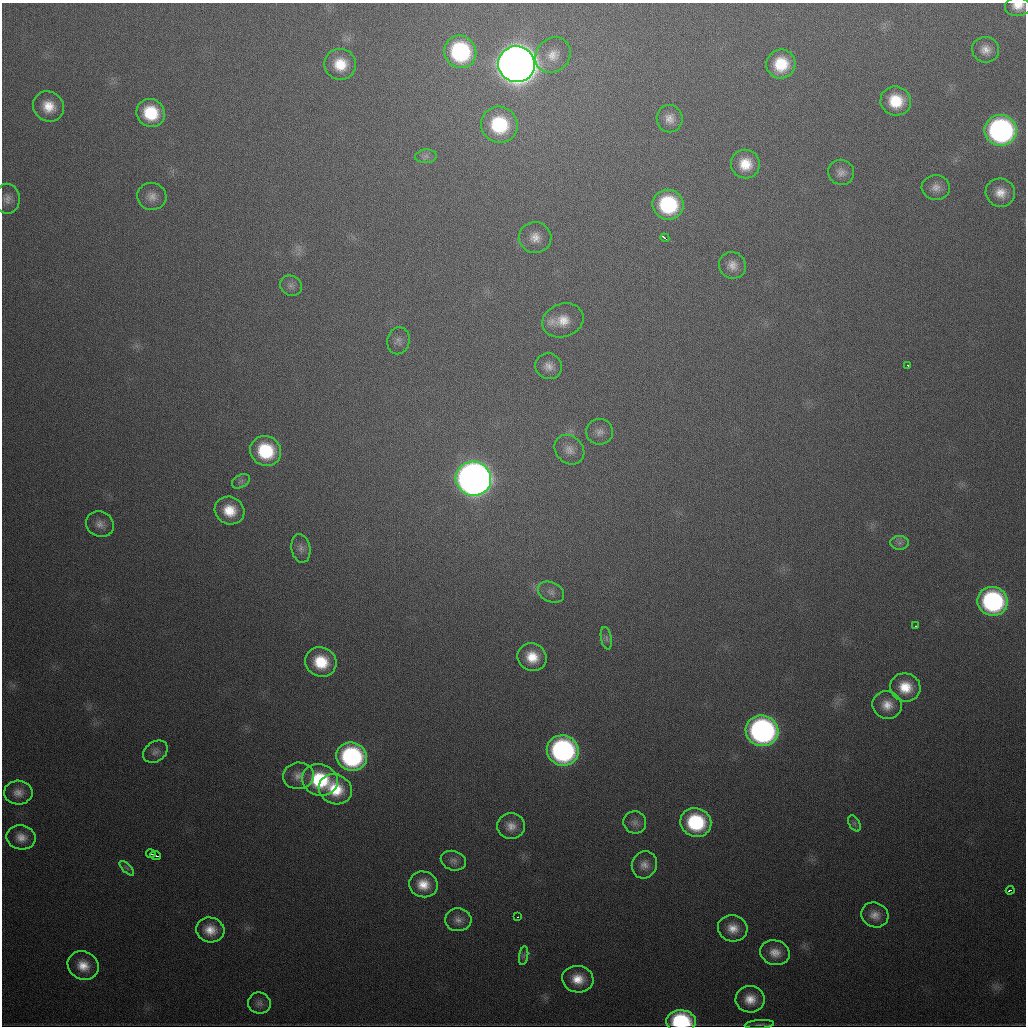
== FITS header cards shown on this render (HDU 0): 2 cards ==
NAXIS1  =                 1024
NAXIS2  =                 1024

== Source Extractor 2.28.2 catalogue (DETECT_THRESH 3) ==
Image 1024 x 1024 px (HDU 0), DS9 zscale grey, 1 PNG px = 1 image px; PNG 1028 x 1028 px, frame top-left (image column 1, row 1024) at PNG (2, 3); each listed source drawn as its Kron ellipse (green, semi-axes under 4 px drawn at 4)
Background 481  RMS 17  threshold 50.6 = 3 sigma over >= 5 px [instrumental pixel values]
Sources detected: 79; all 79 listed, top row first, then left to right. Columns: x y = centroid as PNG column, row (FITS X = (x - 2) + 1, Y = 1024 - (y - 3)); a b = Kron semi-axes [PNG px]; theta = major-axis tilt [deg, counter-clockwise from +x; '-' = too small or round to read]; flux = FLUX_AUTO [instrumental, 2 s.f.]
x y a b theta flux
1018 6 13 9 0 1.4e+04
986 50 13 13 - 1.2e+04
460 52 16 15 - 1.4e+05
553 55 19 16 46 1.9e+04
340 64 16 15 - 3.0e+04
516 64 18 18 - 3.0e+06
781 64 15 14 - 4.1e+04
896 101 15 14 - 3.9e+04
49 106 16 14 -38 2.3e+04
151 113 14 13 - 5.0e+04
670 119 14 13 - 1.2e+04
499 125 18 18 - 8.4e+04
1001 130 16 15 - 3.5e+05
426 156 11 7 4 5.2e+03
745 164 14 14 - 2.6e+04
841 172 13 12 - 8.7e+03
936 188 14 12 -5 1.0e+04
1000 193 15 14 - 1.7e+04
152 196 14 13 - 1.1e+04
7 199 15 12 -89 9.8e+03
668 205 15 15 - 1.1e+05
535 237 16 15 - 1.6e+04
665 238 4 2 - 7.5e+03
732 265 14 13 - 1.2e+04
291 286 11 9 -30 6.0e+03
563 320 21 16 19 2.4e+04
398 341 14 11 77 6.8e+03
908 365 3 2 - 2.0e+03
548 366 13 12 - 1.0e+04
599 432 13 12 - 8.5e+03
569 450 16 13 -45 1.1e+04
266 451 16 14 -31 6.9e+04
473 479 18 17 - 1.4e+06
241 481 10 6 30 3.9e+03
229 511 15 13 -24 2.8e+04
100 524 14 12 -28 9.5e+03
899 543 9 7 0 4.8e+03
301 548 14 9 -80 7.3e+03
551 592 13 10 -25 7.1e+03
993 601 15 14 - 2.0e+05
916 626 3 2 - 3.1e+03
606 638 11 5 -79 4.1e+03
532 657 15 13 -30 2.6e+04
321 662 16 14 -26 4.2e+04
905 687 15 14 - 2.8e+04
887 705 14 13 - 1.6e+04
762 731 16 15 - 4.0e+05
563 750 16 15 - 2.9e+05
155 752 13 10 35 6.6e+03
351 757 15 14 - 1.8e+05
298 776 15 13 6 1.2e+04
320 780 18 15 -17 7.6e+04
335 789 17 14 -25 4.1e+04
18 793 14 12 -2 1.1e+04
635 822 11 11 - 6.7e+03
696 822 15 14 - 9.7e+04
854 823 9 5 -59 3.3e+03
511 826 14 13 - 1.2e+04
21 837 15 12 -11 1.3e+04
151 854 4 3 - 2.4e+03
155 855 5 2 - 3.0e+03
453 861 13 9 -15 6.8e+03
644 865 14 12 65 1.0e+04
127 868 9 3 -45 2.4e+03
423 884 14 13 - 2.1e+04
1010 890 4 3 - 2.9e+03
875 915 14 12 -25 1.2e+04
517 917 3 2 - 1.6e+03
458 920 13 11 -3 8.8e+03
733 928 15 13 -13 1.7e+04
210 930 14 12 -14 1.9e+04
775 953 15 12 -15 1.4e+04
524 956 9 4 81 3.0e+03
83 966 16 14 -30 2.0e+04
578 979 16 13 -9 2.2e+04
750 999 14 13 - 1.9e+04
259 1003 11 10 - 6.3e+03
681 1021 15 11 -3 1.1e+05
759 1024 15 3 4 2.7e+03
At the frame edge (FLAGS 8, measured only in part): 2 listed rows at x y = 1018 6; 681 1021